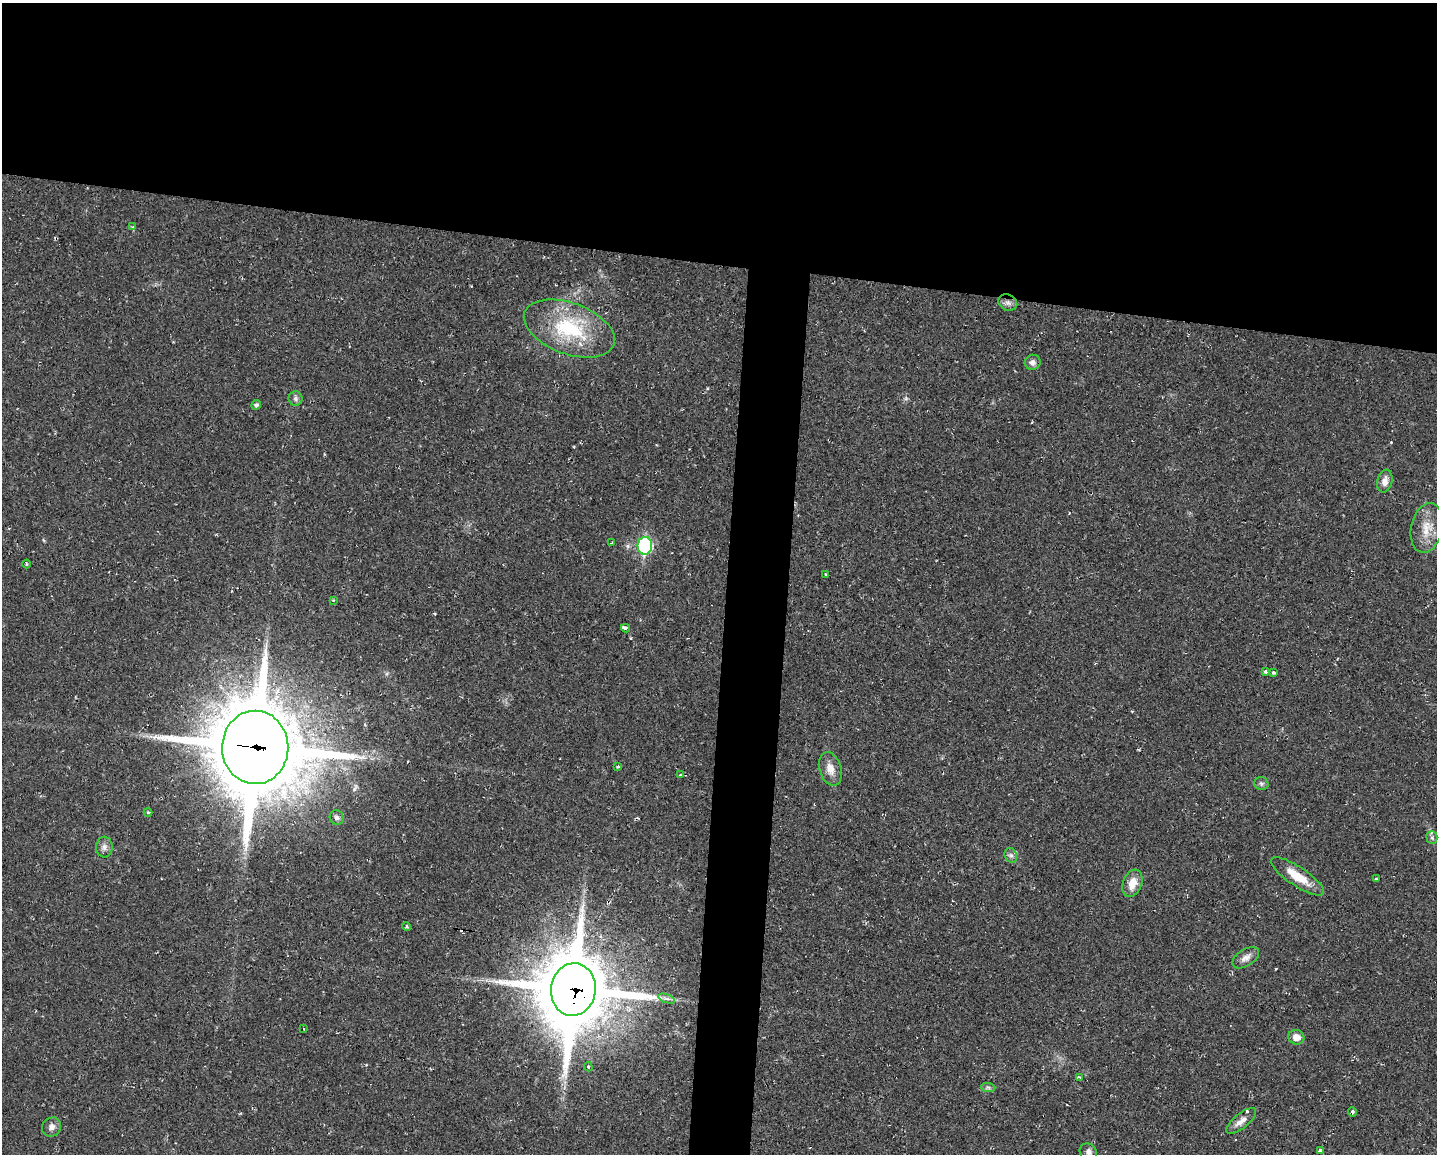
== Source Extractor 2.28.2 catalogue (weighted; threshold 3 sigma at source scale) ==
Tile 2 of 3 x 4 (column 2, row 1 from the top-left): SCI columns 1655-3089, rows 3458-4609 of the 4631 x 4609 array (HDU 1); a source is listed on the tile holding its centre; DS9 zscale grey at full resolution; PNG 1439 x 1156 px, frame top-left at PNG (2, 3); each listed source drawn as its Kron ellipse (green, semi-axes under 4 px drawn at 4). Shown black and unused: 26% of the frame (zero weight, under 2 of 3 exposures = <1% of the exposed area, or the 3 px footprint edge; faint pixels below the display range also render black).
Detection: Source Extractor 2.28.2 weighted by HDU 2 'WHT'; one run over the whole footprint, this tile lists its part. Background 0.0251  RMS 0.0063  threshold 0.0285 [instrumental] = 3 sigma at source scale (4.5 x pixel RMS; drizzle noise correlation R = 1.50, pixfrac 1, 0.05/0.05 arcsec/px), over >= 5 px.
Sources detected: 45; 1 cosmic-ray / hot-pixel residue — neither listed nor drawn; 1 inside a brighter listed object's ellipse — not listed separately; the other 43 listed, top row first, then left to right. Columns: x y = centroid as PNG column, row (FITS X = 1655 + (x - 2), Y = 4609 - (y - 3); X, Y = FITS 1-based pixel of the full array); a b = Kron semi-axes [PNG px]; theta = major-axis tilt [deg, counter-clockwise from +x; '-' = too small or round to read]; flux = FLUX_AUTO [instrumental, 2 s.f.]
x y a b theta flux
133 227 4 3 - 0.82
1008 303 10 7 -25 2.6
569 329 47 25 -21 49
1033 362 8 7 - 2.6
295 399 7 7 - 1.7
256 405 5 4 - 1.4
1385 481 11 7 77 4.5
1427 528 25 15 78 12
611 543 3 2 - 0.53
645 546 9 7 84 65
26 564 4 3 - 0.69
825 574 3 2 - 0.4
333 600 3 2 - 0.7
625 628 4 3 - 12
1266 672 4 3 - 2.3
1273 673 4 3 - 4.6
255 747 37 33 89 7300
618 767 4 3 - 0.88
830 769 17 11 -73 6.4
681 775 3 3 - 1.3
1261 784 7 6 - 1.5
148 812 4 4 - 0.7
337 817 7 7 - 2.2
1432 838 6 5 - 1.3
104 847 10 8 89 3
1011 855 8 6 -68 1.9
1297 876 31 9 -34 14
1376 879 3 3 - 1.7
1132 883 14 9 70 7.7
406 927 4 4 - 1.1
1246 958 15 8 32 4
573 989 26 22 84 6100
667 999 9 3 -19 1.7
304 1029 3 2 - 0.63
1296 1037 8 7 - 5.4
588 1067 5 4 - 0.88
1079 1077 4 3 - 1.8
988 1087 7 4 -1 1.4
1352 1112 4 3 - 1.1
1241 1121 18 7 39 4.6
51 1127 10 9 - 3.1
1320 1151 4 3 - 6.3
1088 1152 9 8 - 2.6
Overlapping masked pixels (flux is a lower limit): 2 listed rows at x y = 255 747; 573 989